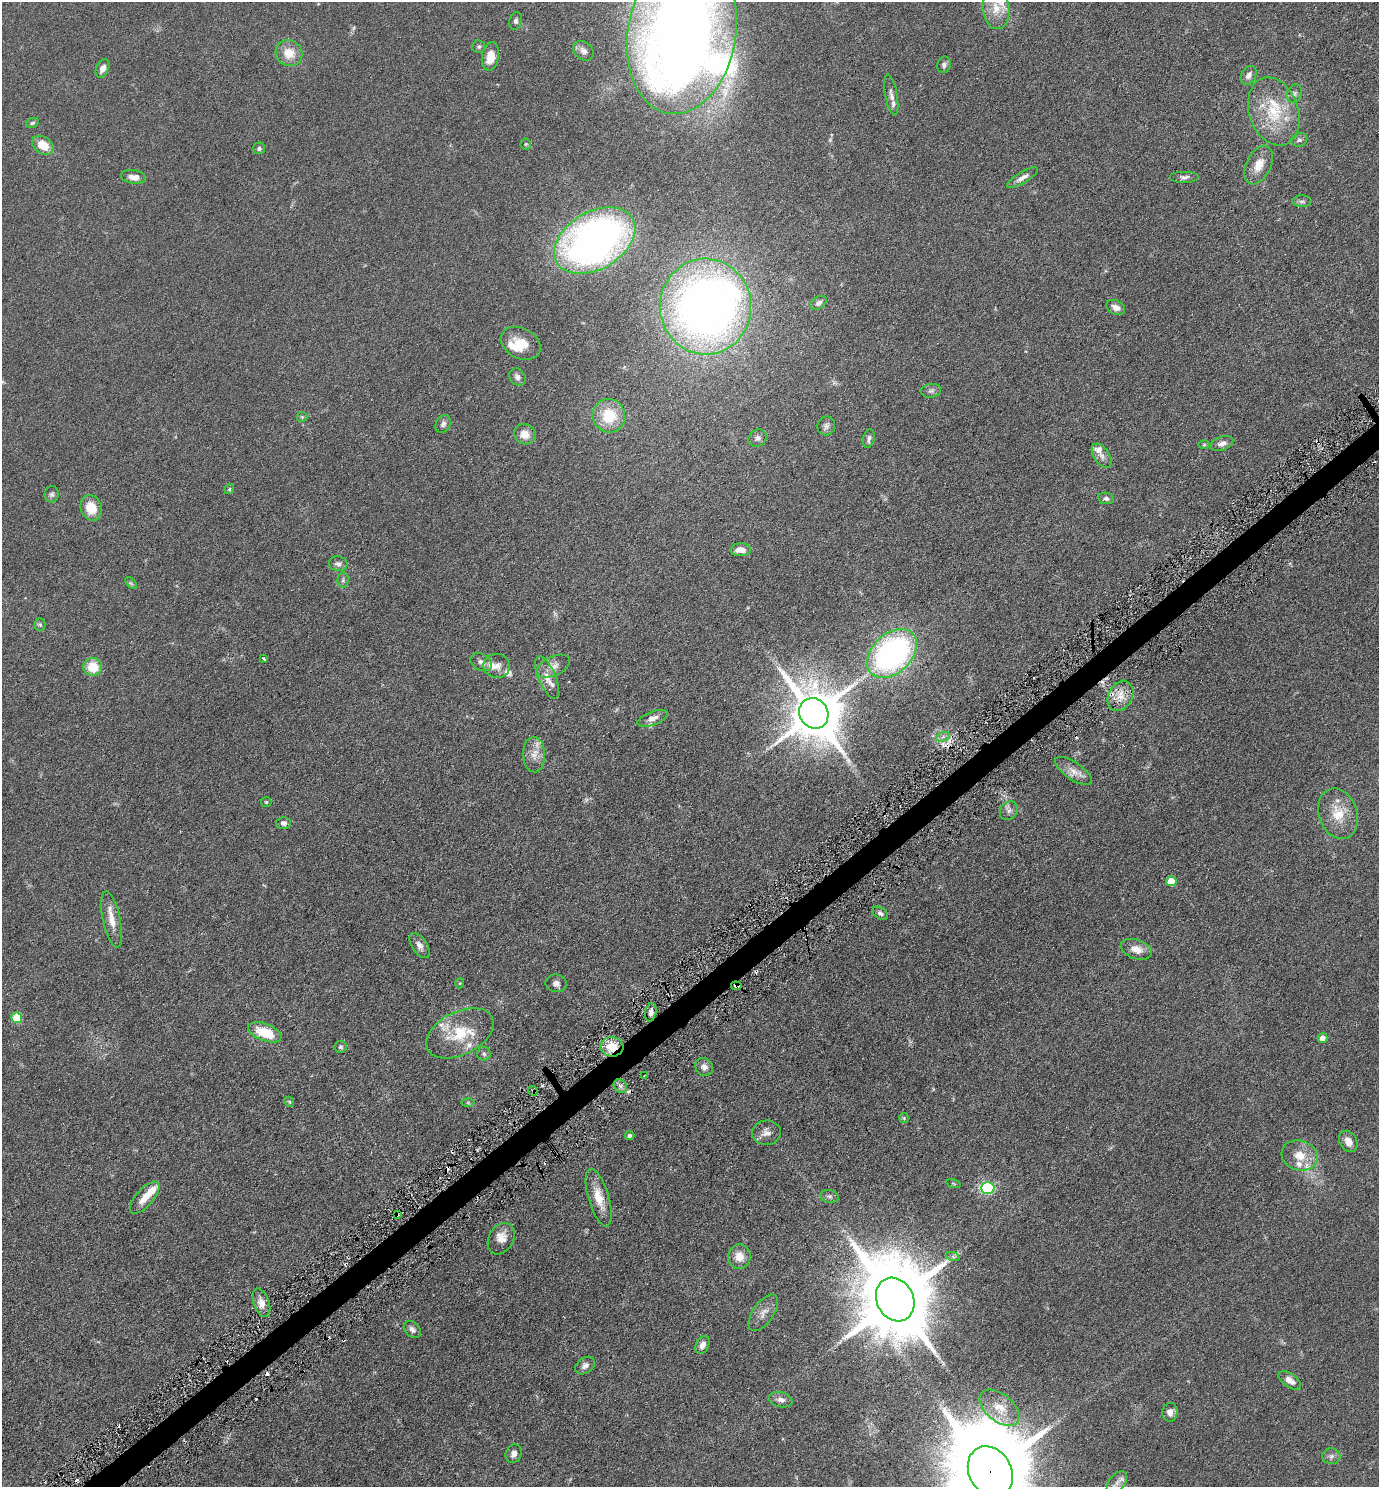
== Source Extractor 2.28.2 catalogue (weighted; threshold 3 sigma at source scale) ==
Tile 7 of 4 x 4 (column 3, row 2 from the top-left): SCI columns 2911-4287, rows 2986-4470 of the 5961 x 5968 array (HDU 1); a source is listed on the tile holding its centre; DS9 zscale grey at full resolution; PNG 1381 x 1489 px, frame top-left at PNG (2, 2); each listed source drawn as its Kron ellipse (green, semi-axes under 4 px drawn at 4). Shown black and unused: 2% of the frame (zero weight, under 3 of 6 exposures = <1% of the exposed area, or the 3 px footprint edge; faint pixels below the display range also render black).
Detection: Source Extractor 2.28.2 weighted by HDU 2 'WHT'; one run over the whole footprint, this tile lists its part. Background 0.0673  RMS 0.006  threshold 0.0247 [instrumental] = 3 sigma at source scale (4.09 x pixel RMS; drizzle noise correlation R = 1.36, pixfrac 0.8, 0.05/0.05 arcsec/px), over >= 5 px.
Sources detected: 143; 1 too faint to see at this stretch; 1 inside a brighter object's white glare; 12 cosmic-ray / hot-pixel residue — neither listed nor drawn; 13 inside a brighter listed object's ellipse — not listed separately; the other 116 listed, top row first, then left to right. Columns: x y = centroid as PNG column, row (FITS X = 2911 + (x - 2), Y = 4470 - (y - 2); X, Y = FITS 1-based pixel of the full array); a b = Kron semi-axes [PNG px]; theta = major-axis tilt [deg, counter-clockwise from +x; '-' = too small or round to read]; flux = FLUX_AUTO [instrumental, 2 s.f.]
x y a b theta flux
996 9 20 13 -85 9.4
516 21 9 6 76 1.5
682 34 80 54 80 850
479 47 6 6 - 1.1
583 51 11 8 -40 2.3
289 53 14 12 -34 8.1
490 56 14 8 80 8.4
944 65 8 6 77 1.4
103 68 10 6 66 3.1
1249 75 10 7 59 2.5
1294 94 9 7 65 1.8
891 95 20 6 -79 2.6
1274 112 35 24 -71 25
32 123 6 4 17 0.95
1299 140 8 6 24 1.3
526 144 5 5 - 0.69
43 145 11 8 -33 8.8
259 148 6 6 - 1.2
1259 165 21 12 64 7.2
133 177 12 6 -7 3.9
1184 177 15 6 0 2
1022 178 18 5 31 2.8
1302 201 10 6 1 1.6
595 241 44 28 31 260
819 303 9 6 35 1.8
706 307 48 45 -86 390
1116 307 10 7 -29 2.8
521 343 21 15 -28 9.8
517 377 9 7 -49 2.1
931 391 10 7 8 1.6
609 416 17 16 - 18
302 417 5 5 - 0.64
443 424 9 7 60 1.8
826 426 9 9 - 2
525 434 11 10 - 5.6
757 438 10 8 39 1.8
869 439 9 6 76 1.8
1222 443 12 6 20 2.7
1204 445 6 4 1 0.66
1102 456 13 7 -55 2.9
229 489 5 4 - 0.69
52 494 8 7 - 1.4
1106 498 8 5 -9 1.6
91 508 13 10 -68 9.5
741 550 10 6 2 4.4
338 564 9 7 -8 1.9
343 580 7 5 88 1.2
131 583 7 4 -44 0.81
40 625 6 5 - 0.93
892 653 29 19 44 130
264 659 4 3 - 1.3
481 662 11 8 -30 2.6
497 666 13 12 - 4.5
553 666 17 9 26 4.1
93 667 9 9 - 13
547 678 22 8 -67 5.2
1120 696 16 12 61 6.8
814 713 16 14 -56 2700
653 718 16 6 20 3.5
943 737 7 4 19 1.4
534 755 18 11 -87 5.7
1074 771 21 8 -34 5.2
266 802 5 5 - 0.66
1009 811 10 8 50 2.3
1338 814 26 19 -71 13
283 823 7 6 - 1.9
1171 881 5 5 - 11
880 913 8 5 -34 1.5
112 919 28 8 -78 7.1
419 945 14 7 -56 3
1136 949 16 9 -18 5.6
460 983 5 3 - 0.48
556 983 10 9 - 2.3
736 986 5 4 - 3.2
651 1012 9 5 79 2.2
17 1018 5 5 - 26
265 1032 17 8 -21 16
460 1033 36 21 26 20
1323 1038 5 4 - 4.6
340 1047 6 6 - 1
612 1047 11 9 -5 11
484 1054 6 6 - 1.3
704 1067 9 8 - 2.6
644 1076 2 2 - 0.47
620 1086 7 6 - 1.8
533 1091 5 4 - 0.83
289 1102 5 4 - 0.66
468 1102 6 4 -1 0.73
904 1118 5 5 - 0.65
766 1133 14 12 6 3.8
630 1135 5 4 - 1.2
1348 1141 11 8 -60 4.5
1300 1156 18 15 -17 9
953 1183 7 3 -19 0.53
988 1188 6 6 - 66
829 1196 9 6 -11 1.4
145 1198 20 9 49 7
599 1198 30 10 -73 10
397 1214 2 2 - 0.61
501 1239 17 12 61 5.4
739 1257 12 11 - 6.3
953 1257 7 4 -19 0.92
895 1299 22 18 -64 6200
262 1303 15 7 -70 5
763 1313 21 10 55 4.7
412 1329 10 7 -45 2
702 1345 9 6 63 3.1
585 1365 11 7 35 2.2
1290 1380 13 6 -36 4.3
781 1400 12 7 -14 2.9
1000 1408 23 13 -39 9.4
1170 1412 9 7 82 3.2
514 1454 9 8 - 2.5
1331 1456 9 8 - 2
990 1472 27 21 -61 9300
1117 1483 13 8 52 3.2
Overlapping masked pixels (flux is a lower limit): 5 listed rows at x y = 736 986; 612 1047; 533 1091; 397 1214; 990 1472
Isophote crosses this tile's border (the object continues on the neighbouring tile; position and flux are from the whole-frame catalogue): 3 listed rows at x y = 682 34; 990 1472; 1117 1483